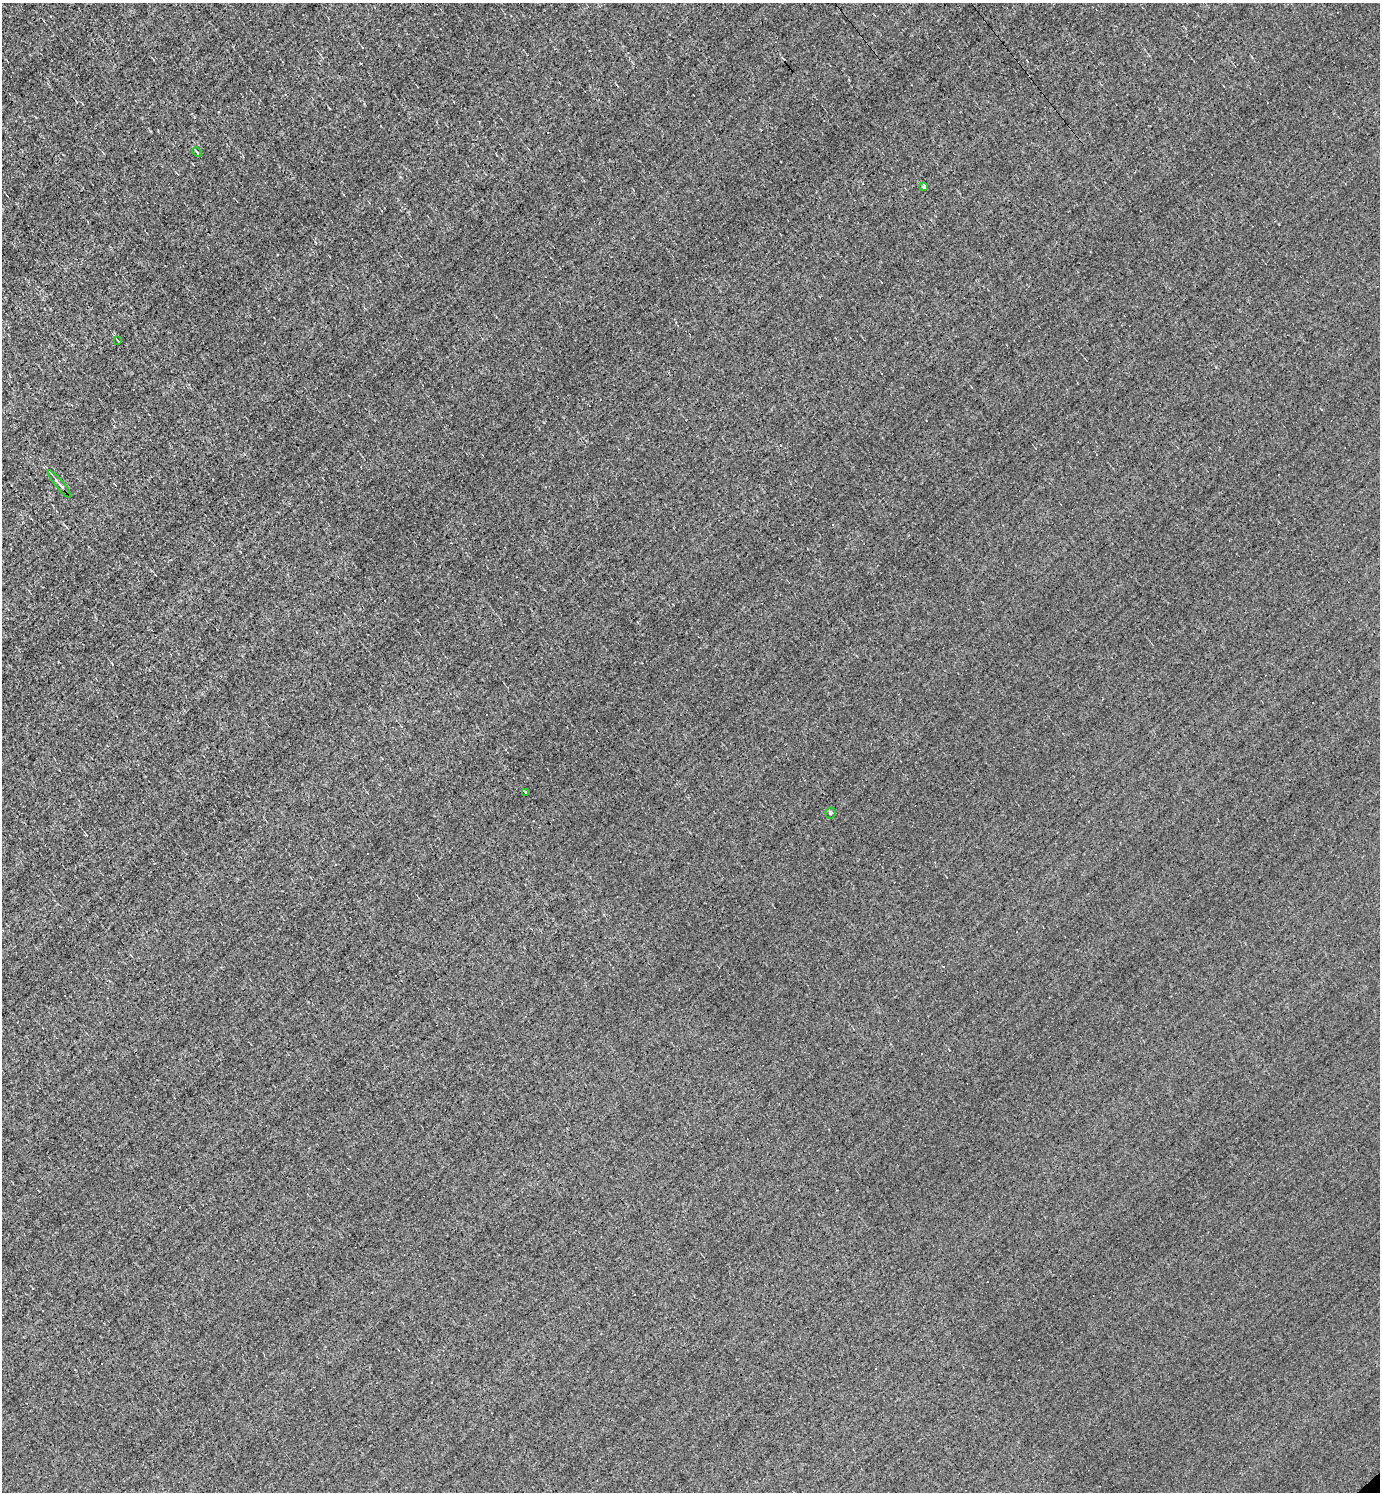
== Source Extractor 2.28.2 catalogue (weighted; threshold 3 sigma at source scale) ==
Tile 11 of 4 x 4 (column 3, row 3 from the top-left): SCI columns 3049-4426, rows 1491-2980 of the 5954 x 5959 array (HDU 1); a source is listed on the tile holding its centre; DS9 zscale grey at full resolution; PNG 1382 x 1494 px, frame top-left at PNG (2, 3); each listed source drawn as its Kron ellipse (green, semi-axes under 4 px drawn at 4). Shown black and unused: <1% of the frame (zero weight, under 3 of 4 exposures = <1% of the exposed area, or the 3 px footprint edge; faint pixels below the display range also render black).
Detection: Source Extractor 2.28.2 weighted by HDU 2 'WHT'; one run over the whole footprint, this tile lists its part. Background -0.00765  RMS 0.049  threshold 0.22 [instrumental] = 3 sigma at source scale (4.5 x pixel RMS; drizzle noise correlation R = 1.50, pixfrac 1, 0.05/0.05 arcsec/px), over >= 5 px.
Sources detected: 11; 5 cosmic-ray / hot-pixel residue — neither listed nor drawn; the other 6 listed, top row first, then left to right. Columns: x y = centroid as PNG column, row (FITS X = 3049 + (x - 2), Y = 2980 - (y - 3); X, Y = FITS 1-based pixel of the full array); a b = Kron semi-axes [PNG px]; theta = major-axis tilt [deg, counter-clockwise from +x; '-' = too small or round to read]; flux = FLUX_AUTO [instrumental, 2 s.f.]
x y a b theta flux
197 152 5 3 - 5.1
924 187 4 4 - 11
117 340 4 2 - 3.9
59 484 17 3 -51 18
525 792 4 3 - 38
831 813 5 5 - 10